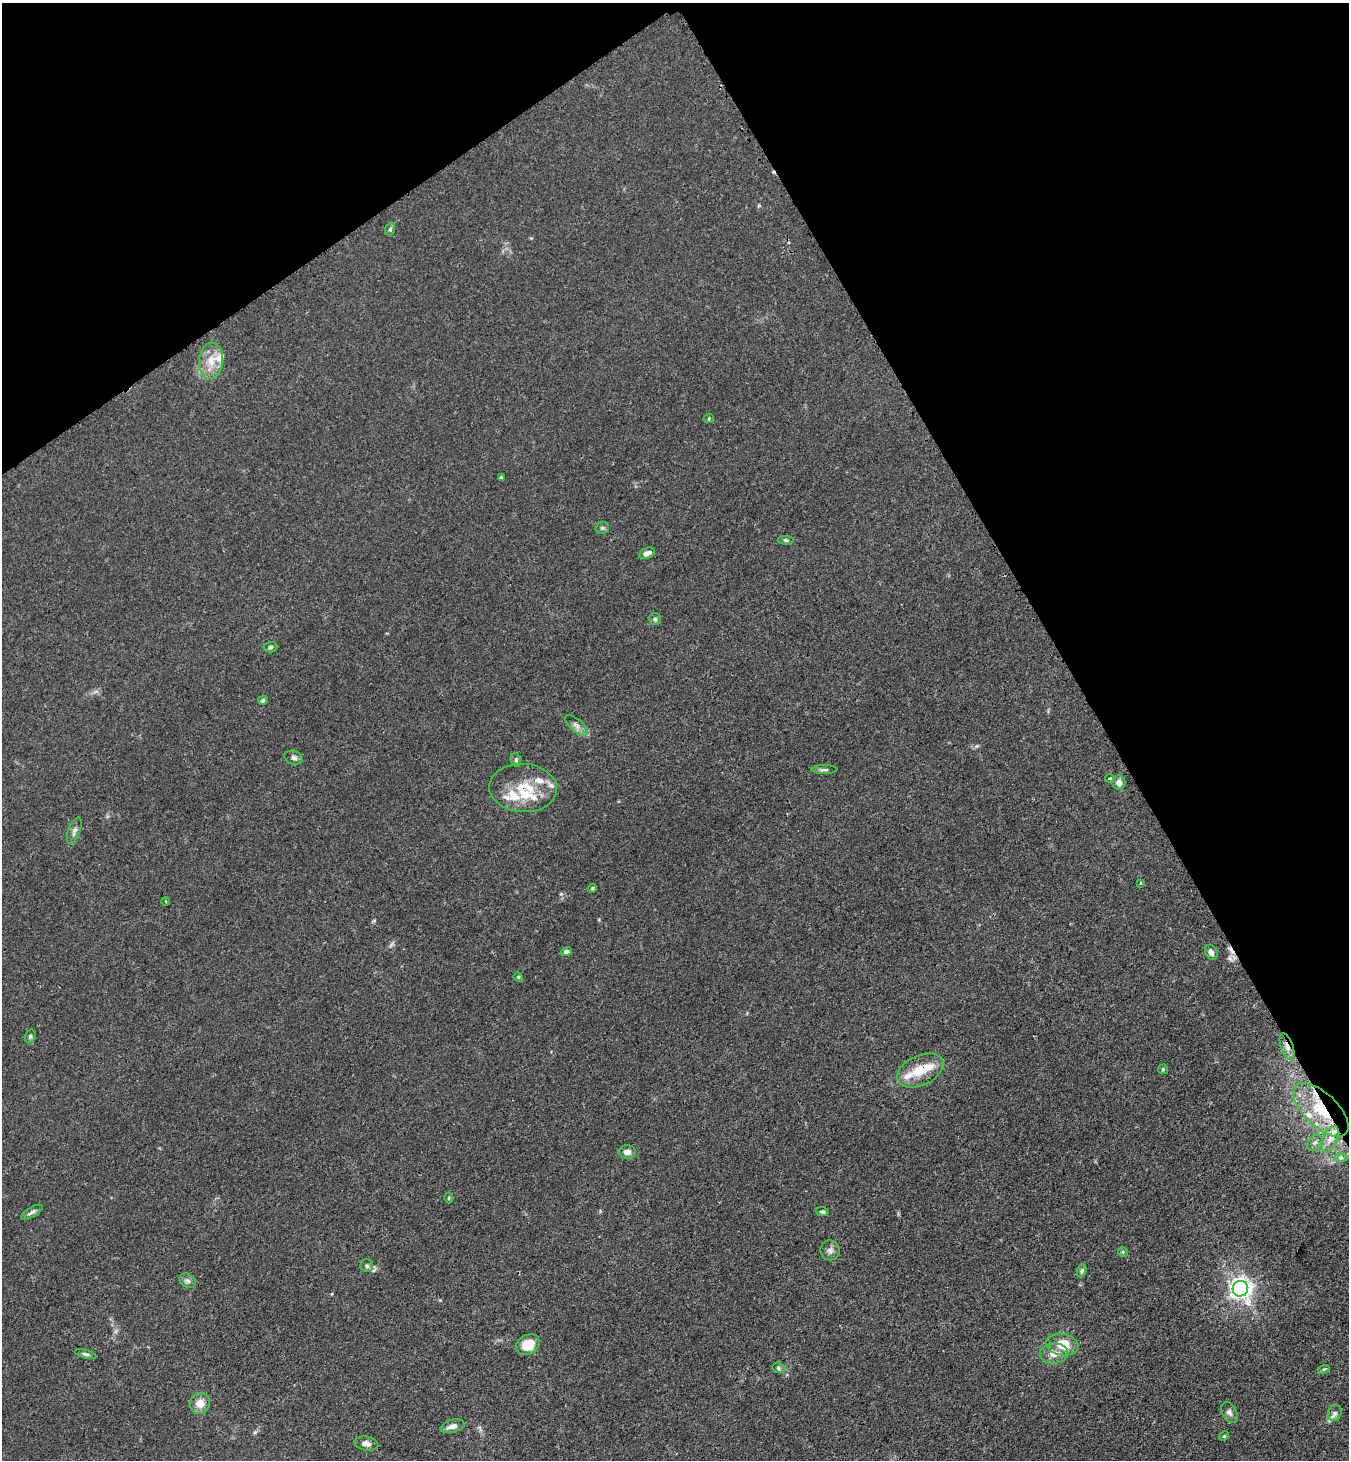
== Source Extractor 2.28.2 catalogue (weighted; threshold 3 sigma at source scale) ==
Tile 3 of 4 x 4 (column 3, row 1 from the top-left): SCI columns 2875-4221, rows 4406-5863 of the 5889 x 5896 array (HDU 1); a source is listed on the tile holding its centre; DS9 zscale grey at full resolution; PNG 1351 x 1462 px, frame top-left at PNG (2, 3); each listed source drawn as its Kron ellipse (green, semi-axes under 4 px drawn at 4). Shown black and unused: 28% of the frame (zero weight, under 3 of 4 exposures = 3% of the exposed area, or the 3 px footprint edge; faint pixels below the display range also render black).
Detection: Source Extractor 2.28.2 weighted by HDU 2 'WHT'; one run over the whole footprint, this tile lists its part. Background 0.0145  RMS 0.0026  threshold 0.0118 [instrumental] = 3 sigma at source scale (4.5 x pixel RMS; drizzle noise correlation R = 1.50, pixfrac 1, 0.05/0.05 arcsec/px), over >= 5 px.
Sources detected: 64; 1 cosmic-ray / hot-pixel residue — neither listed nor drawn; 9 inside a brighter listed object's ellipse — not listed separately; the other 54 listed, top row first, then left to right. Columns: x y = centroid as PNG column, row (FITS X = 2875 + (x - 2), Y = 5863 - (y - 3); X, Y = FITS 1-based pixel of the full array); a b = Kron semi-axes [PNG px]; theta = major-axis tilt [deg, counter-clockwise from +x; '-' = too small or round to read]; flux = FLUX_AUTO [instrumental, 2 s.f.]
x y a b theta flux
390 229 6 4 68 0.42
211 361 18 12 86 4.2
709 418 5 3 - 0.27
501 477 3 3 - 0.44
602 528 7 6 - 0.57
786 540 8 4 -2 0.52
647 553 8 5 22 1.4
655 619 6 6 - 0.48
270 647 7 5 3 0.52
263 700 5 4 - 0.41
576 725 14 6 -40 1.2
294 757 9 6 -18 0.87
516 760 7 5 -79 0.45
824 770 13 4 0 0.66
1110 778 4 3 - 0.3
1119 782 7 6 - 1.3
523 788 34 24 -3 10
74 831 14 6 69 1.1
1141 883 3 2 - 0.3
592 888 5 4 - 0.31
165 901 4 3 - 0.26
566 952 5 4 - 0.67
1211 952 8 6 -64 1.1
518 977 5 4 - 0.34
30 1036 7 5 70 0.52
1287 1047 14 6 -71 1.7
1163 1069 5 4 - 0.31
920 1070 24 14 25 6.3
1321 1110 34 16 -44 14
1330 1139 14 7 68 2.2
1315 1143 9 6 48 0.85
627 1152 9 6 0 1.5
1341 1158 6 4 0 0.52
449 1198 5 3 - 0.26
32 1212 12 5 30 0.85
822 1212 6 4 -2 0.49
830 1250 10 9 - 1.1
1123 1252 5 4 - 0.34
367 1266 6 6 - 0.71
1082 1271 7 4 69 0.52
188 1281 9 6 -31 0.78
1240 1289 8 7 - 130
528 1345 12 9 32 4.1
1062 1345 16 11 -9 5.7
1054 1353 14 10 7 2.4
86 1354 11 4 -15 0.58
778 1368 6 5 - 0.46
1324 1369 6 3 17 0.31
200 1403 11 10 - 2.8
1229 1412 11 7 -63 1
1335 1413 8 6 67 0.82
452 1426 12 6 14 1.6
1224 1436 5 4 - 0.28
366 1444 12 7 -9 1.3
Overlapping masked pixels (flux is a lower limit): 4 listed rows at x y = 523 788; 1287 1047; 920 1070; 1321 1110